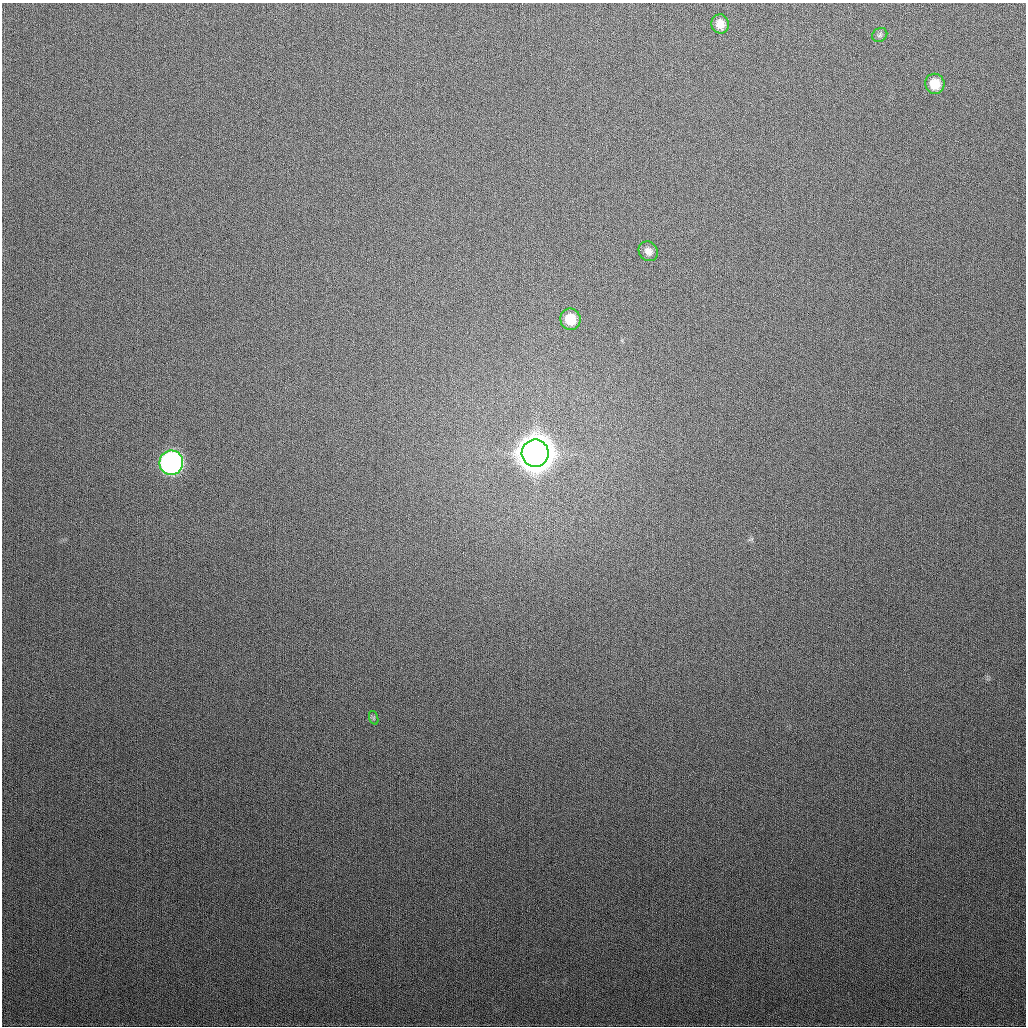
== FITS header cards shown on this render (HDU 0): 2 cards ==
NAXIS1  =                 1024
NAXIS2  =                 1024

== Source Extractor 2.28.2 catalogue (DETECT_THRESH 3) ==
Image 1024 x 1024 px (HDU 0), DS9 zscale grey, 1 PNG px = 1 image px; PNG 1028 x 1028 px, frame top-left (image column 1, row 1024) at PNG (2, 3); each listed source drawn as its Kron ellipse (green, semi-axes under 4 px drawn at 4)
Background 311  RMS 12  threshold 35.6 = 3 sigma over >= 5 px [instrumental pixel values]
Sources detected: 8; all 8 listed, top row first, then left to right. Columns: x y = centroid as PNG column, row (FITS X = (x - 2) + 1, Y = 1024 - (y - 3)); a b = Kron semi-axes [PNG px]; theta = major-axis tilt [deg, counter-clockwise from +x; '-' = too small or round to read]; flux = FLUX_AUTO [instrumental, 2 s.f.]
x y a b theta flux
720 24 9 8 - 8.5e+03
880 35 8 6 37 1.9e+03
935 84 10 9 - 1.5e+04
648 251 10 9 - 5.2e+03
570 319 10 10 - 1.7e+04
535 453 13 13 - 2.5e+06
171 463 12 12 - 2.7e+05
374 718 7 4 -72 1.3e+03